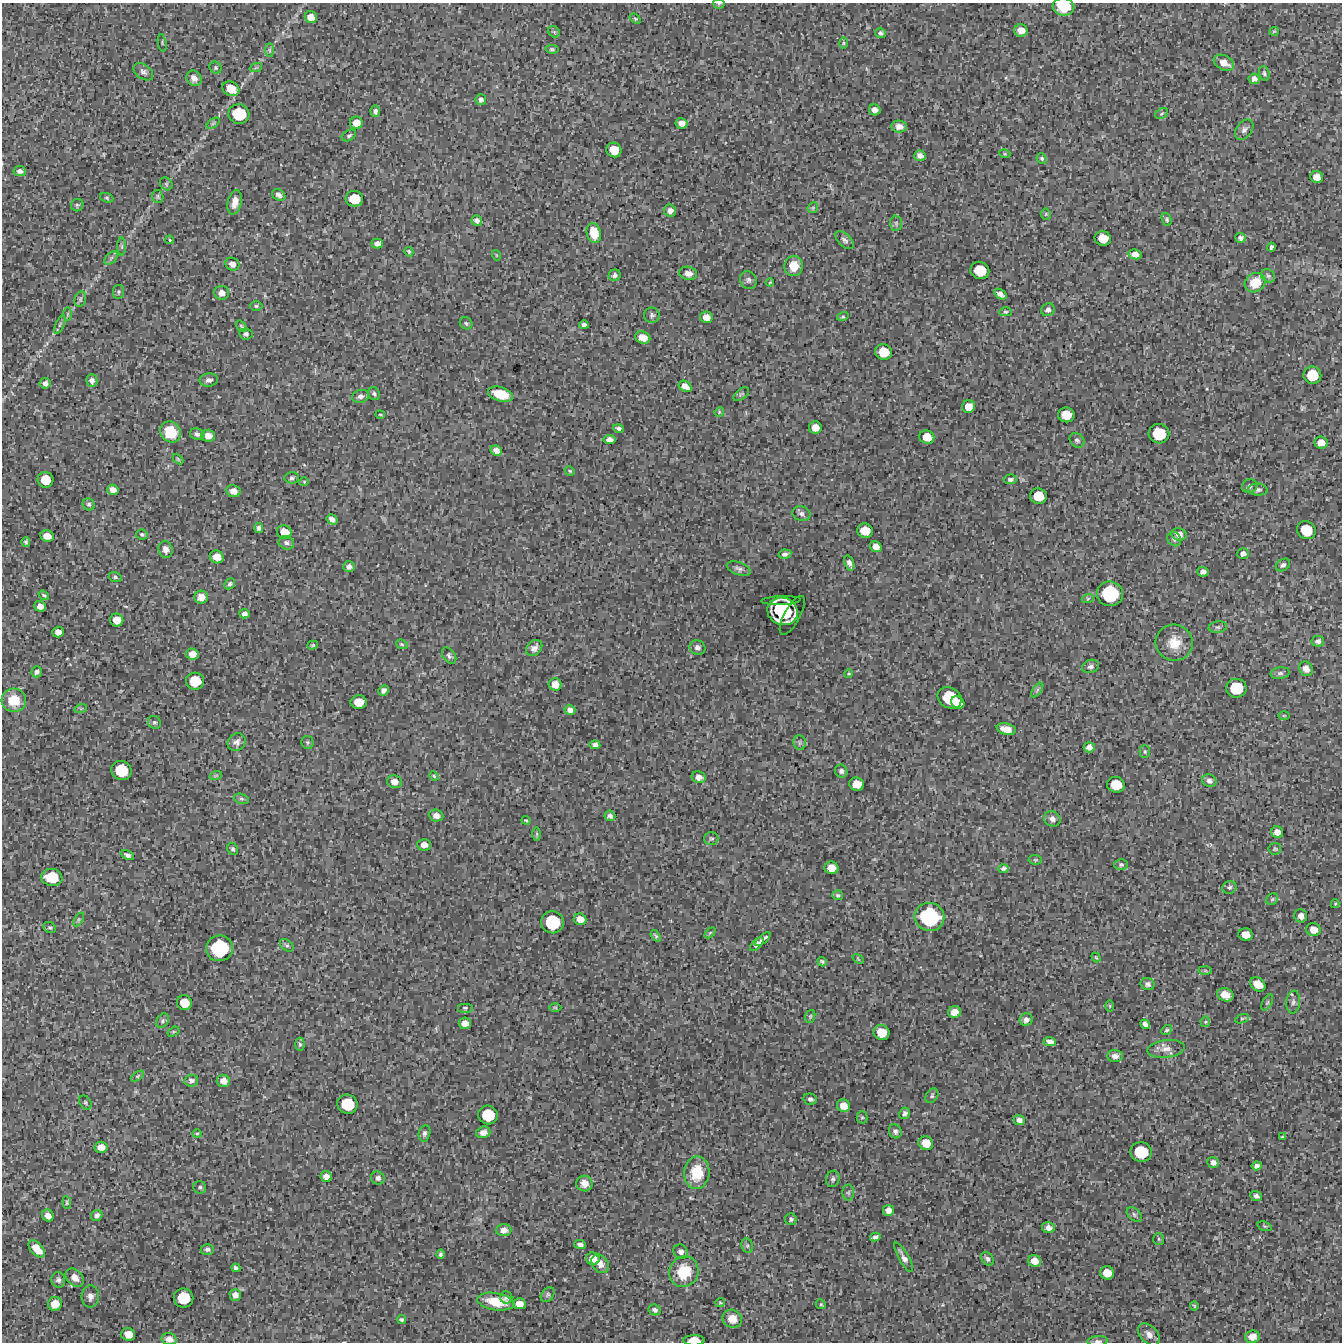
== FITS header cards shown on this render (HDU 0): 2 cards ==
NAXIS1  =                 1340 / length of data axis 1
NAXIS2  =                 1340 / length of data axis 2

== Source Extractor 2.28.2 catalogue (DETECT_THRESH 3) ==
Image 1340 x 1340 px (HDU 0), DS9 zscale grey, 1 PNG px = 1 image px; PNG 1344 x 1344 px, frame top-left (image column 1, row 1340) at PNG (2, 3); each listed source drawn as its Kron ellipse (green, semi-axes under 4 px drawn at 4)
Background 4790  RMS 480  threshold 1450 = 3 sigma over >= 5 px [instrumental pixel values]
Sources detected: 343; all 343 listed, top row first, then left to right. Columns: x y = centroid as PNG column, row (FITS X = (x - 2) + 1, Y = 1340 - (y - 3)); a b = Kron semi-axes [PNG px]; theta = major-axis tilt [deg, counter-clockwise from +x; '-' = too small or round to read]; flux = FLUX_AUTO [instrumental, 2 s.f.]
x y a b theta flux
719 4 5 5 - 4.7e+04
1063 7 11 8 -7 7.2e+05
311 17 6 5 - 2.4e+05
635 19 6 4 -38 4.6e+04
1021 31 7 6 - 3.2e+05
1274 31 5 4 - 3.6e+04
554 32 6 5 - 5.1e+04
881 33 5 4 - 7.5e+04
162 43 9 2 -80 3.7e+04
844 43 6 4 90 4.5e+04
552 49 7 4 -6 5.7e+04
269 50 7 4 -89 6.3e+04
1224 63 11 7 -28 3.1e+05
256 67 6 4 20 4.8e+04
216 68 6 5 - 5.4e+04
143 72 11 7 -36 1.2e+05
1264 73 7 5 -72 7.0e+04
194 78 8 7 - 1.8e+05
1254 79 6 5 - 1.4e+05
231 89 9 7 -28 5.2e+05
481 100 5 5 - 1.0e+05
875 110 6 5 - 1.9e+05
375 111 5 4 - 1.0e+05
239 114 11 9 -14 1.2e+06
1162 114 7 5 34 5.8e+04
213 123 7 4 37 5.2e+04
356 123 6 6 - 3.2e+05
682 123 6 5 - 2.2e+05
899 126 8 6 -7 1.9e+05
1244 130 11 7 52 1.4e+05
349 135 8 5 30 6.8e+04
614 150 8 7 - 5.1e+05
1005 154 5 3 - 3.5e+04
920 156 6 5 - 1.6e+05
1042 159 5 5 - 4.9e+04
20 171 6 5 - 1.2e+05
1317 177 6 6 - 2.6e+05
166 184 7 5 -48 6.5e+04
279 195 7 5 -30 1.1e+05
158 197 6 5 - 5.4e+04
107 198 7 4 -20 4.6e+04
354 199 9 7 -4 6.9e+05
235 202 12 7 77 2.9e+05
77 205 6 6 - 5.8e+04
813 208 6 5 - 4.4e+04
670 210 6 6 - 1.4e+05
1046 214 5 5 - 4.5e+04
477 220 5 5 - 1.0e+05
1167 220 6 5 - 5.2e+04
896 223 7 6 - 6.7e+04
594 233 10 7 -76 5.7e+05
1103 238 8 7 - 5.2e+05
1240 238 5 5 - 8.6e+04
170 240 4 3 - 3.6e+04
845 240 11 6 -43 1.0e+05
377 244 5 5 - 1.4e+05
122 246 9 4 -90 6.5e+04
1271 247 4 3 - 6.9e+04
409 252 5 4 - 4.6e+04
1135 254 6 5 - 2.0e+05
496 255 5 3 - 2.7e+04
111 258 8 5 45 8.8e+04
232 264 7 6 - 1.7e+05
794 266 10 9 - 5.5e+05
980 270 9 8 - 9.0e+05
688 273 9 6 -8 1.7e+05
615 275 6 5 - 8.6e+04
1268 276 7 6 - 7.2e+04
748 280 9 8 - 1.1e+05
770 282 4 4 - 3.1e+04
1255 283 11 9 35 6.2e+05
118 292 7 5 79 5.9e+04
221 293 7 7 - 2.0e+05
1000 294 7 4 -33 1.2e+05
80 299 8 5 75 6.9e+04
256 306 6 4 -1 5.4e+04
1048 310 7 6 - 1.0e+05
1005 312 6 4 -1 4.9e+04
68 314 6 4 90 5.1e+04
652 315 7 7 - 9.0e+04
843 316 6 4 14 4.3e+04
706 317 6 5 - 2.6e+05
466 323 6 5 - 6.2e+04
60 325 10 4 67 5.9e+04
584 325 4 4 - 9.1e+04
242 326 6 4 -50 5.3e+04
246 334 7 5 -9 7.0e+04
643 338 8 6 -19 2.7e+05
884 352 8 7 - 6.6e+05
1312 375 9 8 - 8.0e+05
209 380 9 6 9 1.4e+05
92 381 6 5 - 1.3e+05
45 383 5 5 - 1.4e+05
685 386 7 5 -33 2.0e+05
374 394 7 5 -65 7.0e+04
501 394 13 7 -16 7.0e+05
741 394 9 5 38 6.1e+04
360 396 8 6 14 1.2e+05
968 407 6 6 - 3.2e+05
719 412 5 4 - 3.0e+04
380 415 5 2 - 2.9e+04
1066 415 8 7 - 6.0e+05
618 428 5 4 - 8.7e+04
815 428 6 6 - 3.2e+05
170 432 11 10 - 8.5e+05
197 434 7 6 - 9.1e+04
1159 434 10 9 - 1.1e+06
208 436 7 6 - 2.6e+05
927 437 7 6 - 4.3e+05
609 440 6 4 -8 1.3e+05
1077 440 8 6 -42 8.6e+04
1321 443 6 6 - 2.9e+05
496 450 6 5 - 1.7e+05
178 459 6 3 -45 3.5e+04
570 471 5 4 - 3.9e+04
292 478 7 5 6 7.9e+04
1010 479 6 5 - 7.7e+04
45 480 8 7 - 6.1e+05
304 482 4 4 - 3.4e+04
1250 486 8 6 18 1.0e+05
113 490 6 5 - 2.1e+05
1258 490 9 6 -4 1.1e+05
233 491 7 6 - 2.3e+05
1038 496 8 7 - 6.4e+05
89 504 6 5 - 6.8e+04
801 513 9 7 -13 1.1e+05
332 519 6 4 -32 1.7e+05
259 528 5 4 - 8.2e+04
1306 530 9 8 - 8.6e+05
865 531 8 7 - 5.2e+05
284 532 7 6 - 3.9e+05
142 534 6 5 - 5.7e+04
1179 534 7 6 - 2.2e+05
47 536 7 5 -10 3.0e+05
1174 539 7 6 - 8.8e+04
26 542 5 4 - 6.5e+04
286 543 8 6 -20 1.1e+05
876 547 6 5 - 2.2e+05
166 549 8 7 - 1.7e+05
785 554 6 4 11 1.0e+05
1243 554 6 5 - 1.3e+05
217 557 7 6 - 3.2e+05
849 563 8 4 -71 1.4e+05
1283 565 8 5 33 9.3e+04
349 567 6 5 - 1.4e+05
739 569 12 6 -21 1.2e+05
1203 572 5 4 - 1.3e+05
115 577 6 5 - 6.0e+04
230 584 6 5 - 8.4e+04
1110 594 13 12 - 2.0e+06
44 595 6 3 -37 4.8e+04
201 597 6 6 - 3.0e+05
1088 598 6 4 20 4.5e+04
781 600 20 4 2 6.7e+04
40 606 6 5 - 2.1e+05
782 611 15 13 -22 2.2e+06
245 614 5 4 - 1.1e+05
792 615 22 8 61 1.5e+05
117 620 6 6 - 3.5e+05
1218 627 9 5 9 8.2e+04
58 632 5 5 - 2.1e+05
1318 641 6 5 - 9.5e+04
1174 643 18 18 - 6.1e+05
402 644 6 4 -22 4.8e+04
313 645 5 4 - 3.8e+04
697 647 8 7 - 1.3e+05
534 648 9 7 44 1.4e+05
192 654 6 5 - 2.8e+05
449 656 9 6 -56 8.4e+04
1091 666 9 6 19 1.1e+05
1306 669 7 6 - 1.9e+05
37 672 6 5 - 9.0e+04
1280 673 9 6 6 7.9e+04
849 674 4 3 - 3.5e+04
195 681 9 8 - 7.7e+05
555 684 6 6 - 3.2e+05
1236 688 10 9 - 1.1e+06
383 690 5 5 - 1.1e+05
1037 690 8 4 54 7.2e+04
950 698 12 10 -29 1.4e+06
14 700 12 12 - 8.0e+05
359 702 8 7 - 4.9e+05
958 703 7 6 - 4.7e+05
81 708 6 4 19 4.5e+04
570 710 5 5 - 1.5e+05
1284 716 6 4 0 3.6e+04
154 722 7 6 - 6.7e+04
1006 729 10 5 -13 3.5e+05
237 742 9 8 - 1.5e+05
308 742 6 6 - 6.3e+04
800 742 7 6 - 7.8e+04
595 745 5 4 - 1.2e+05
1089 747 5 5 - 1.6e+05
1145 752 6 5 - 5.3e+04
121 770 10 9 - 1.1e+06
841 771 6 6 - 1.1e+05
216 775 6 4 19 4.1e+04
434 776 5 3 - 4.0e+04
699 777 7 6 - 1.8e+05
1209 781 7 6 - 1.3e+05
394 782 7 6 - 2.0e+05
857 784 7 6 - 4.7e+05
1116 785 9 8 - 7.1e+05
241 799 8 5 -18 6.2e+04
436 816 7 6 - 1.6e+05
610 816 5 5 - 1.0e+05
1052 819 8 7 - 1.5e+05
526 820 4 3 - 3.6e+04
1277 832 6 5 - 2.3e+05
537 834 7 4 90 5.1e+04
711 838 7 6 - 6.7e+04
424 845 7 6 - 2.2e+05
233 849 6 5 - 6.8e+04
1275 849 6 5 - 4.9e+04
127 855 7 4 -26 8.7e+04
1035 860 7 5 -6 4.5e+04
1121 864 7 5 -1 6.9e+04
831 868 7 6 - 3.5e+05
1004 869 5 4 - 7.5e+04
52 877 10 8 -8 9.5e+05
1229 887 7 6 - 8.6e+04
838 895 5 5 - 5.2e+04
1272 899 6 5 - 5.1e+04
1335 904 4 3 - 3.7e+04
1301 916 6 6 - 1.8e+05
929 917 15 14 - 2.7e+06
79 919 7 4 59 4.7e+04
580 919 6 5 - 2.8e+05
552 922 11 11 - 1.5e+06
50 927 6 5 - 5.6e+04
1313 930 7 6 - 3.1e+05
710 933 6 4 44 3.6e+04
1246 935 7 6 - 3.7e+05
656 936 6 4 -55 5.5e+04
763 939 9 3 39 1.5e+05
757 944 8 4 45 1.4e+05
287 945 7 5 -40 6.6e+04
219 948 13 13 - 2.2e+06
1096 957 5 3 - 3.2e+04
858 959 6 3 -37 3.4e+04
822 962 5 3 - 5.9e+04
1205 971 7 4 -1 5.3e+04
1148 984 7 6 - 9.9e+04
1258 984 8 6 -35 3.9e+05
1225 995 8 6 -21 3.2e+05
1293 1002 11 7 84 1.1e+05
184 1003 7 7 - 5.2e+05
1267 1003 9 4 63 6.0e+04
1110 1006 6 4 -89 3.5e+04
555 1007 6 4 -1 3.8e+04
465 1008 8 5 0 5.7e+04
955 1012 6 6 - 3.0e+05
810 1016 6 5 - 5.0e+04
1242 1019 7 4 22 4.5e+04
1026 1020 6 6 - 1.3e+05
162 1021 7 5 59 7.3e+04
1205 1022 5 5 - 4.3e+04
465 1023 6 6 - 2.3e+05
1145 1024 5 4 - 1.1e+05
1167 1030 6 4 38 4.9e+04
173 1032 6 4 31 3.9e+04
881 1032 8 7 - 5.9e+05
1050 1042 6 4 -3 1.5e+05
300 1044 6 4 -86 6.3e+04
1166 1049 19 8 6 2.6e+05
1115 1056 7 6 - 1.5e+05
137 1076 7 4 34 4.4e+04
191 1081 7 6 - 9.2e+04
223 1081 7 6 - 2.5e+05
932 1096 8 5 58 6.7e+04
810 1099 7 5 -14 8.5e+04
85 1103 8 5 -52 6.1e+04
347 1104 10 9 - 1.1e+06
844 1106 7 6 - 3.3e+05
905 1113 6 5 - 8.9e+04
488 1115 10 9 - 9.8e+05
862 1117 6 5 - 5.7e+04
1019 1120 6 5 - 1.4e+05
895 1131 7 6 - 9.9e+04
483 1132 7 5 16 1.6e+05
424 1133 8 5 77 9.8e+04
197 1134 5 4 - 3.7e+04
1283 1137 3 3 - 3.6e+04
926 1143 7 7 - 4.6e+05
101 1147 6 5 - 2.7e+05
1141 1152 10 9 - 1.2e+06
1213 1162 6 5 - 1.5e+05
1257 1166 5 4 - 1.2e+05
697 1173 16 12 86 1.0e+06
326 1177 6 5 - 2.1e+05
378 1178 7 6 - 1.1e+05
833 1179 8 6 74 9.3e+04
584 1183 8 7 - 2.5e+05
200 1187 6 6 - 6.4e+04
848 1193 8 6 -90 7.8e+04
1256 1196 6 5 - 9.9e+04
67 1203 6 4 -85 4.9e+04
888 1210 5 5 - 1.9e+05
97 1215 6 5 - 1.2e+05
1134 1215 9 6 -41 7.9e+04
48 1216 6 5 - 2.1e+05
791 1219 6 6 - 7.9e+04
1265 1226 7 4 -20 4.4e+04
1048 1228 6 5 - 1.7e+05
504 1230 7 6 - 2.2e+05
875 1237 5 4 - 9.7e+04
1159 1239 6 5 - 4.7e+04
580 1244 6 4 -8 9.8e+04
747 1246 7 5 -70 6.6e+04
37 1249 10 6 -48 4.9e+05
207 1249 7 5 -2 8.6e+04
681 1252 7 7 - 1.2e+05
441 1254 4 3 - 6.5e+04
904 1257 17 5 -59 1.7e+05
593 1259 7 6 - 3.3e+05
987 1259 7 5 -50 1.0e+05
1034 1261 6 6 - 3.0e+05
600 1264 10 7 -52 2.2e+05
236 1268 4 4 - 8.0e+04
684 1272 15 14 - 1.1e+06
1107 1273 7 6 - 4.1e+05
75 1278 10 7 -45 2.4e+05
58 1280 8 7 - 1.0e+05
548 1294 8 6 51 6.8e+04
235 1295 5 5 - 1.8e+05
90 1296 11 9 86 1.7e+05
506 1297 6 6 - 9.9e+04
184 1298 10 9 - 1.0e+06
496 1302 19 8 -10 7.8e+05
720 1303 5 4 - 4.4e+04
55 1304 7 7 - 4.4e+05
519 1304 6 5 - 2.6e+05
821 1304 5 4 - 4.2e+04
1194 1306 4 3 - 3.2e+04
655 1310 6 5 - 1.1e+05
402 1319 4 3 - 5.4e+04
732 1319 10 9 - 3.5e+05
128 1334 7 6 - 3.6e+05
1149 1334 13 8 -47 2.1e+05
1252 1337 7 6 - 2.3e+05
169 1339 7 6 - 2.0e+05
694 1340 10 5 0 5.3e+05
1098 1341 10 5 3 1.1e+05
At the frame edge (FLAGS 8, measured only in part): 5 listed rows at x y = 719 4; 1063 7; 169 1339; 694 1340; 1098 1341